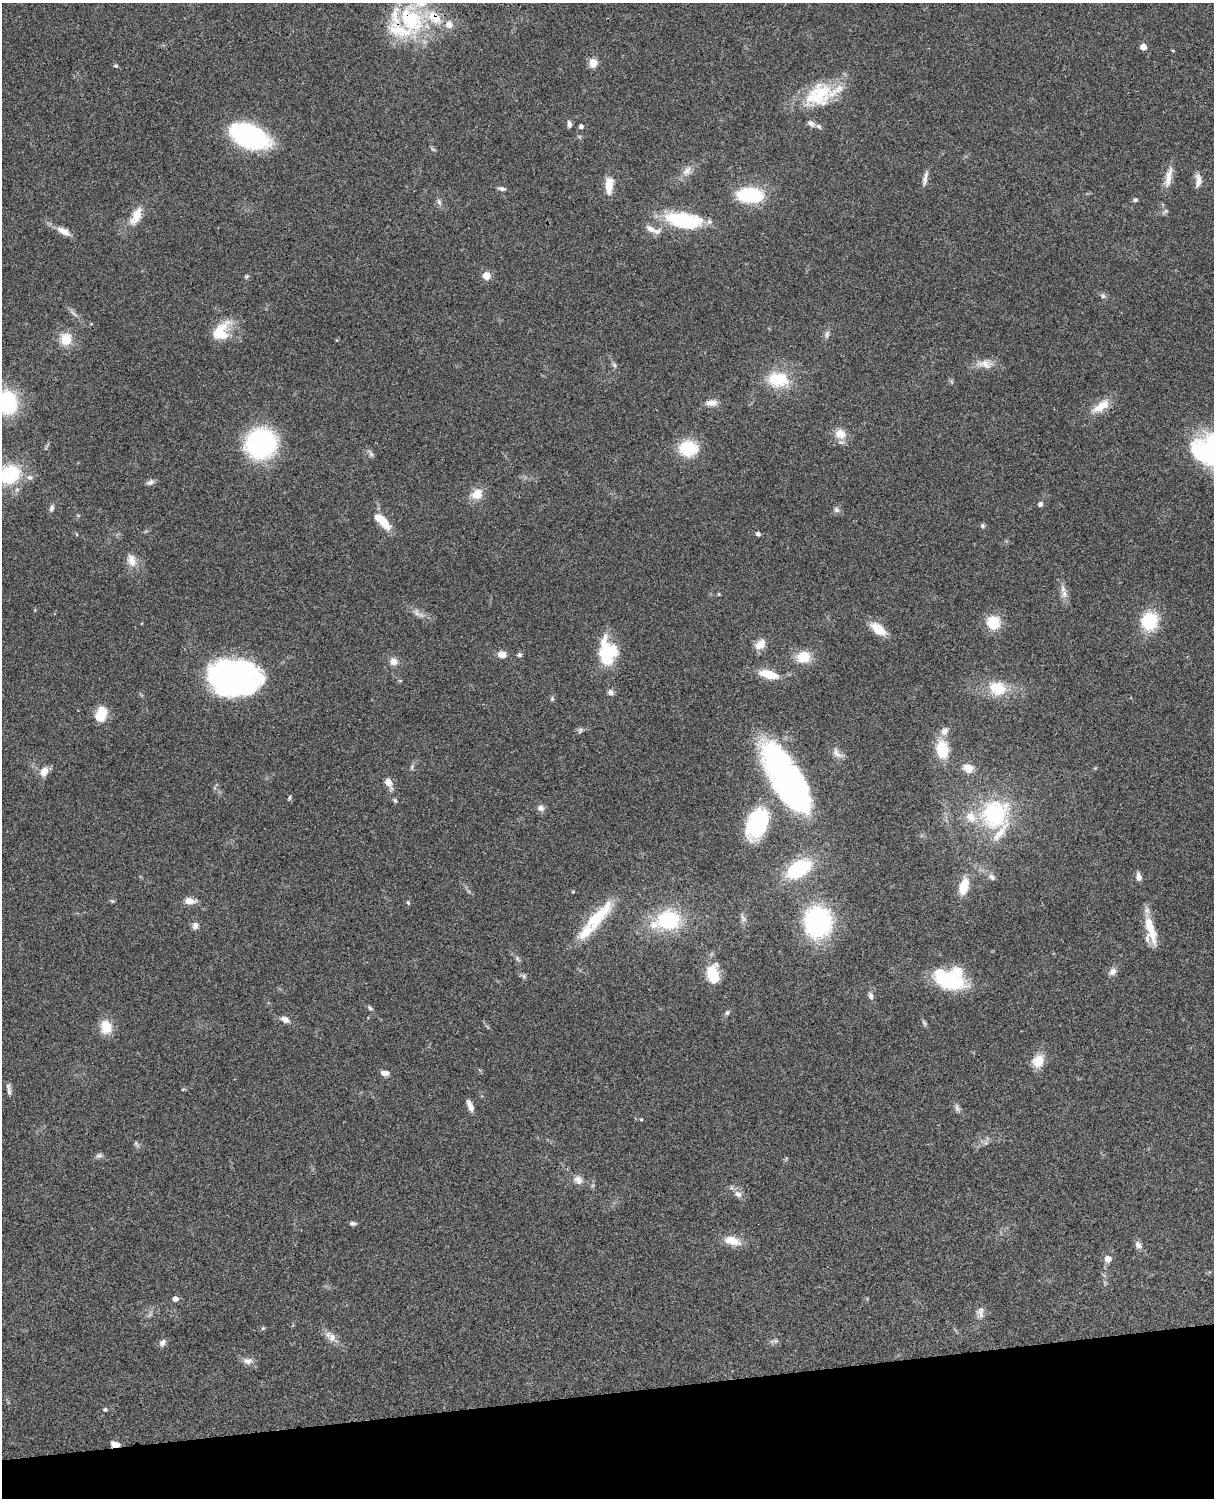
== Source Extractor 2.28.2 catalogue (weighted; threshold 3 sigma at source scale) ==
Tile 10 of 4 x 3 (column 2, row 3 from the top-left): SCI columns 1333-2544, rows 277-1772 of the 5087 x 4927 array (HDU 1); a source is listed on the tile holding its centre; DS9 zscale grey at full resolution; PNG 1216 x 1500 px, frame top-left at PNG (2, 3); no overlay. Shown black and unused: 7% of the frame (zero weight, under 3 of 4 exposures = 6% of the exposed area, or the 3 px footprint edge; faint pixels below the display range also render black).
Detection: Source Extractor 2.28.2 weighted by HDU 2 'WHT'; one run over the whole footprint, this tile lists its part. Background 0.0809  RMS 0.0058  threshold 0.0262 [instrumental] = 3 sigma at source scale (4.5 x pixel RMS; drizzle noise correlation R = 1.50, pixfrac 1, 0.05/0.05 arcsec/px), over >= 5 px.
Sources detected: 151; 1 inside a brighter object's white glare — not listed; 15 inside a brighter listed object's ellipse — not listed separately; the other 135 listed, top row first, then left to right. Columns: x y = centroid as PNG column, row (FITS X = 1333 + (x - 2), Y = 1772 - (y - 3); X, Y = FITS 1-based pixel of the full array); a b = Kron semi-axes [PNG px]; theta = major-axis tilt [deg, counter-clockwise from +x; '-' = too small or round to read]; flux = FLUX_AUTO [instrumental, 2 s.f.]
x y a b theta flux
411 19 45 30 -60 56
449 24 10 10 - 4.8
1143 47 5 5 - 6.4
1173 50 5 3 - 0.51
593 63 10 8 86 5.6
116 66 4 4 - 1.1
819 95 42 30 35 34
569 124 8 5 -88 1.8
581 126 5 5 - 1.8
249 136 32 18 -23 110
433 149 8 4 -36 0.87
687 171 16 10 54 4.9
1168 177 31 8 78 7
925 178 21 5 78 3
1198 180 19 8 88 4.1
609 185 20 8 86 9.7
502 189 10 5 -12 1.6
750 195 18 10 -3 57
1135 200 6 5 - 1.2
439 202 10 6 -75 1.8
1165 211 10 5 37 1.3
136 216 20 9 62 11
683 220 45 18 -8 40
651 229 20 8 -23 4.8
63 231 20 8 -29 5.7
246 276 7 5 42 0.94
486 276 5 5 - 14
1103 296 6 6 - 1.3
73 313 16 4 -44 2.2
222 334 27 16 60 13
827 334 11 6 74 2.1
66 339 14 12 80 11
985 364 23 11 -7 7.1
614 365 7 5 -68 1.3
778 379 22 16 -5 25
8 402 20 16 -81 49
711 403 15 8 2 4.3
1101 406 26 11 35 9.7
840 434 13 11 -20 8
261 444 23 22 - 100
688 448 18 15 2 25
371 453 12 5 -66 1.6
1200 456 12 9 -30 9.6
9 474 26 22 6 37
150 482 11 6 23 2.1
477 494 15 12 37 8.3
1040 504 6 5 - 1.5
51 508 8 6 73 1.7
836 510 8 7 - 1.9
383 521 22 9 -46 12
983 526 6 5 - 1.1
758 534 6 5 - 1.5
131 560 18 12 -70 6.4
719 594 4 4 - 0.64
1064 594 12 8 -84 3.7
417 612 13 8 -64 3
1149 621 18 16 83 26
993 622 15 14 - 15
878 629 16 9 -37 14
760 644 15 10 44 6.2
607 652 31 21 -84 28
502 654 8 7 - 5.4
519 655 6 6 - 1.3
803 657 18 14 6 11
393 661 10 9 - 4.2
768 674 19 8 -14 13
234 676 48 33 -7 160
997 688 20 16 -20 18
611 692 8 7 - 2.1
552 699 6 5 - 0.96
101 714 18 13 71 10
580 730 9 6 36 1.6
944 731 11 9 62 3.9
942 749 16 12 -82 19
837 753 19 9 -43 4.3
412 767 8 5 71 1.2
968 768 12 9 -23 5.8
44 772 11 9 63 5.6
786 779 83 30 -60 180
389 783 13 7 -66 5.5
289 798 7 4 71 0.84
395 801 6 4 -57 0.99
541 808 10 8 -24 2.5
994 814 33 29 62 57
757 823 35 21 69 47
799 869 27 15 32 41
992 877 11 7 -44 2.2
1139 877 9 6 -77 2.9
964 886 16 9 75 13
573 891 5 3 - 0.46
112 901 6 5 - 0.81
190 901 13 8 -2 5.2
408 902 6 4 -63 0.75
743 918 11 7 -66 2.1
595 919 30 20 47 19
668 920 23 18 6 42
818 922 28 25 -87 84
195 926 9 7 73 2.5
1150 929 37 10 -74 14
517 959 9 6 -53 1.4
1113 971 10 9 - 3.2
713 974 20 13 -87 15
524 976 6 6 - 1.2
949 980 33 16 -21 45
871 996 11 6 -77 2.1
370 1008 8 5 -38 1.3
727 1013 7 6 - 1.2
285 1019 11 7 -27 3.3
924 1023 10 4 -60 1.2
106 1027 19 15 -81 9.5
1038 1061 15 12 61 9.8
385 1073 11 6 -8 2.7
9 1089 16 5 -81 2
183 1089 5 4 - 0.6
469 1103 12 7 -62 2.5
957 1108 12 6 -73 2
641 1119 4 4 - 0.59
136 1143 7 6 - 1.1
986 1143 6 5 - 1.2
99 1156 9 6 19 1.6
578 1180 14 10 -36 4.1
738 1194 11 8 -41 3.2
353 1223 7 5 -6 1.4
732 1241 22 11 -15 8.4
1138 1245 11 7 -58 2.8
1108 1259 8 7 - 3.7
175 1299 5 5 - 3.3
981 1310 16 8 39 3.3
263 1328 6 4 43 0.71
332 1337 16 10 -60 4.7
774 1341 14 4 12 1.5
162 1343 10 7 58 2.4
247 1361 13 9 -1 3.5
105 1409 6 5 - 0.98
115 1444 10 6 -16 3.4
Overlapping masked pixels (flux is a lower limit): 2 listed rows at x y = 411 19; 115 1444
Isophote crosses this tile's border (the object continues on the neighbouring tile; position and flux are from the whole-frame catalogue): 2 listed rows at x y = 8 402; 9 474